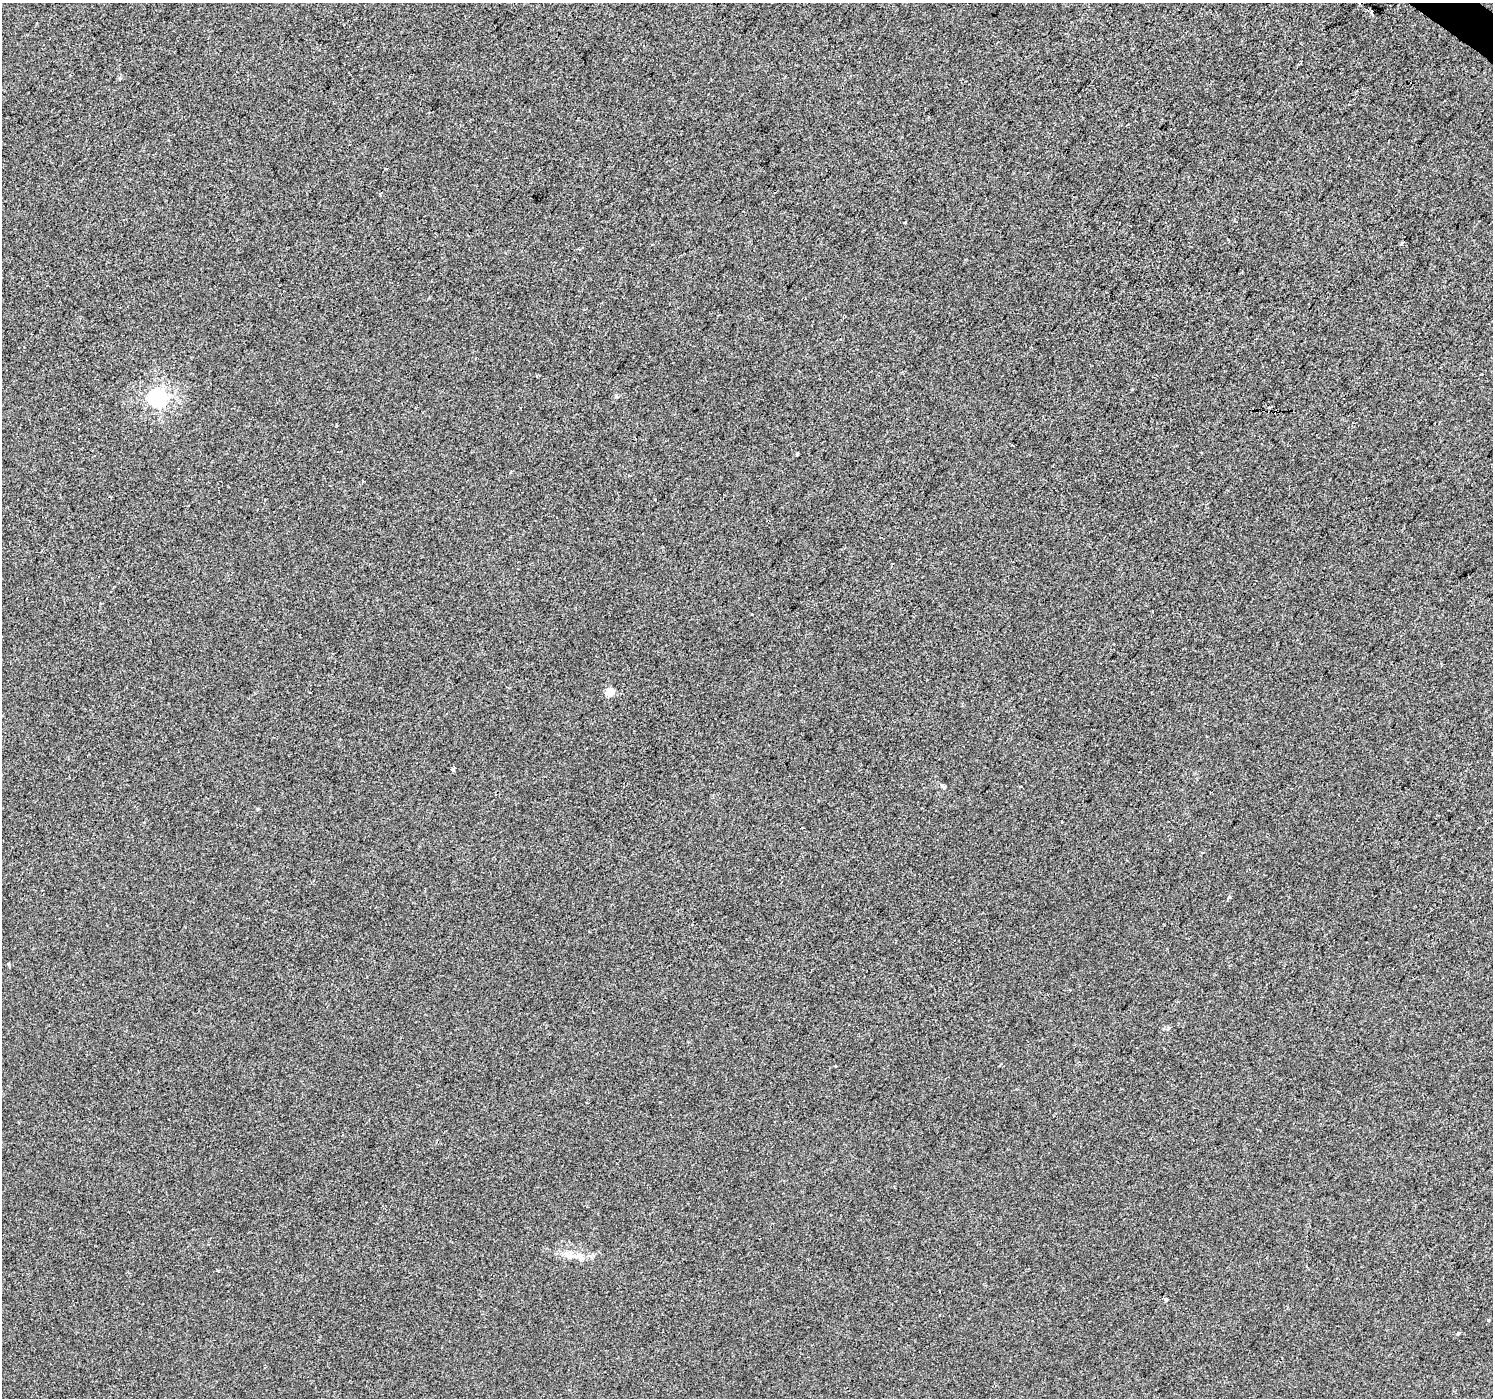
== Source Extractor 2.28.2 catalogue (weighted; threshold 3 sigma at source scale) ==
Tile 10 of 4 x 4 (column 2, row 3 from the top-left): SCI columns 1497-2987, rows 1642-3037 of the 5969 x 6009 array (HDU 1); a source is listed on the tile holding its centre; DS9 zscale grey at full resolution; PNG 1495 x 1400 px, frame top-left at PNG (2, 3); no overlay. Shown black and unused: <1% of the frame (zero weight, under 2 of 3 exposures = <1% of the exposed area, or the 3 px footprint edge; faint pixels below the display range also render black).
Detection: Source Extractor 2.28.2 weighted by HDU 2 'WHT'; one run over the whole footprint, this tile lists its part. Background 4.93e-04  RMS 0.0057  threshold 0.0254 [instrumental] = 3 sigma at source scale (4.5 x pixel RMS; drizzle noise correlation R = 1.50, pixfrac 1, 0.0396/0.0396 arcsec/px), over >= 5 px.
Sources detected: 19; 2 cosmic-ray / hot-pixel residue — not listed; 1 inside a brighter listed object's ellipse — not listed separately; the other 16 listed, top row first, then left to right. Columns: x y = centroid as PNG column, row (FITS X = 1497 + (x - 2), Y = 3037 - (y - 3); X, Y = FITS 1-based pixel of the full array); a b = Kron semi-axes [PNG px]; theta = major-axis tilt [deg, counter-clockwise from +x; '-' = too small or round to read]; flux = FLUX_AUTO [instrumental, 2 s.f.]
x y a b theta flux
1371 11 3 3 - 3
120 78 5 5 - 0.81
380 195 4 2 - 1.5
905 222 3 3 - 1.1
158 398 7 6 - 180
1270 408 3 3 - 1.7
337 425 3 2 - 0.74
797 454 4 3 - 1.2
510 473 4 3 - 0.49
610 692 5 5 - 16
452 769 4 3 - 6.1
1229 897 5 4 - 0.79
835 1066 3 2 - 0.6
568 1255 13 9 -17 4.6
1166 1300 4 3 - 3.4
1458 1334 5 4 - 0.79
Unlisted compact peaks at least as high as the median listed source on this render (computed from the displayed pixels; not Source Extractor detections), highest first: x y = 258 809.